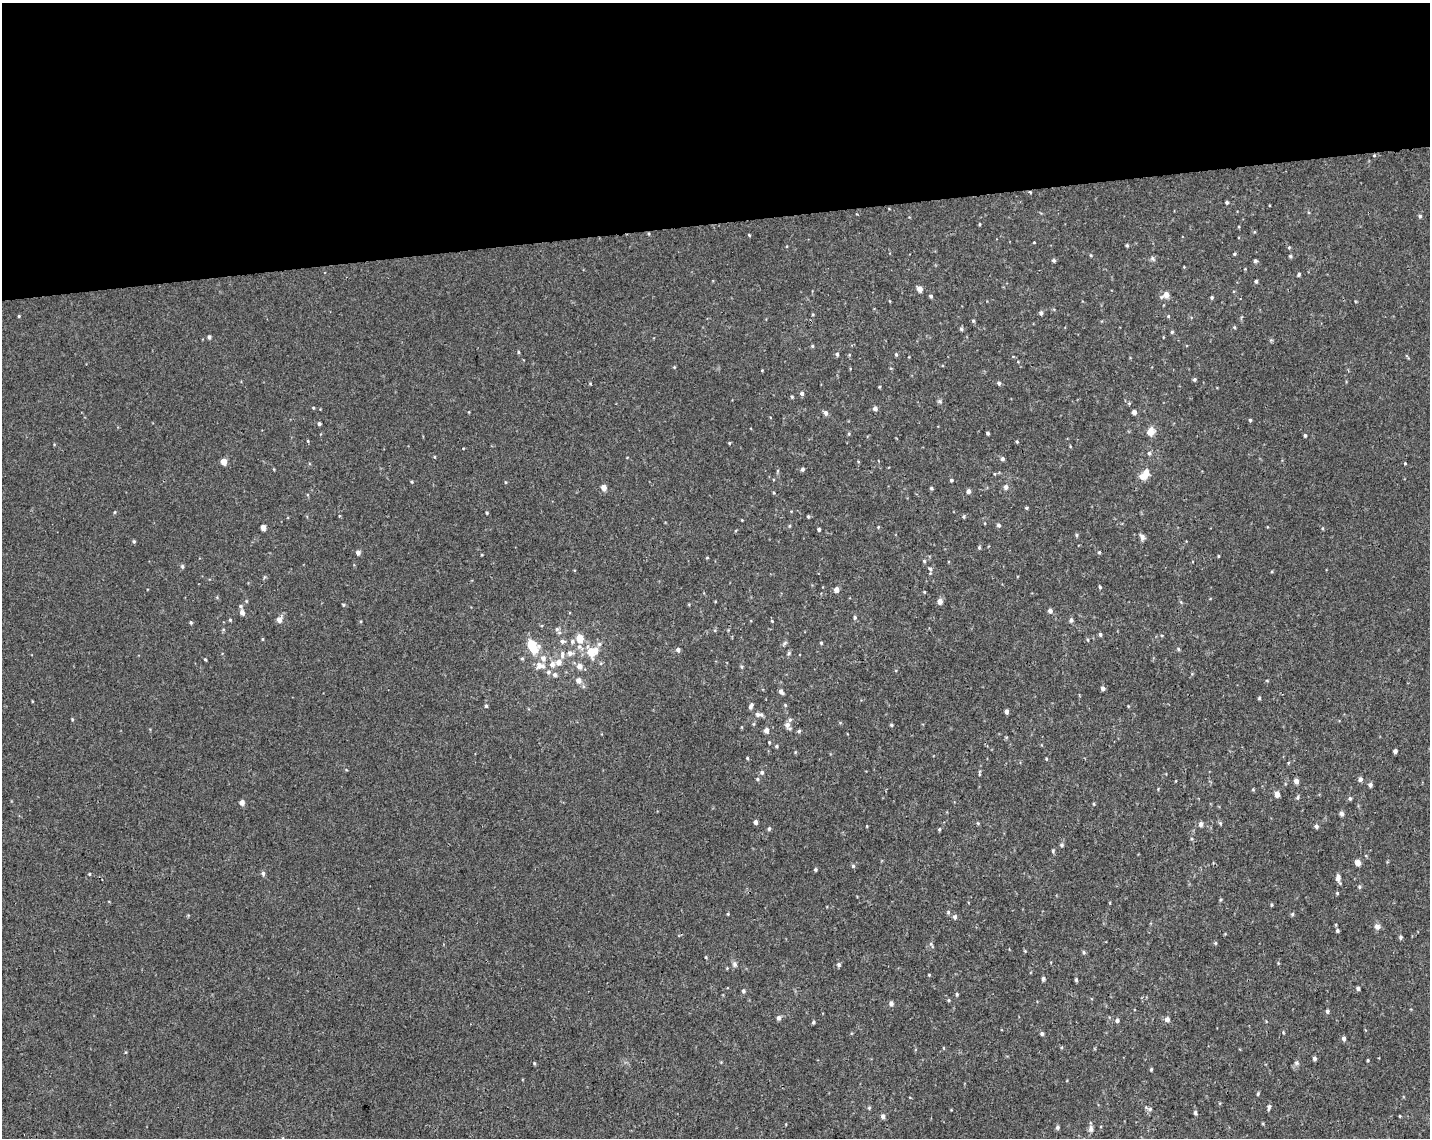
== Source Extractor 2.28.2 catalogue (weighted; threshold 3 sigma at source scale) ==
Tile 2 of 3 x 4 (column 2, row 1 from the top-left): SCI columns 1446-2873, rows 3467-4602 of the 4361 x 4660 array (HDU 1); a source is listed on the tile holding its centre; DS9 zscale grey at full resolution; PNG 1432 x 1140 px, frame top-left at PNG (2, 3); no overlay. Shown black and unused: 19% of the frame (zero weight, under 3 of 4 exposures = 5% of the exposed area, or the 3 px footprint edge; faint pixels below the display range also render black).
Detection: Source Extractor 2.28.2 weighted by HDU 2 'WHT'; one run over the whole footprint, this tile lists its part. Background 0.00155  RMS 0.004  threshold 0.018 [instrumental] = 3 sigma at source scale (4.5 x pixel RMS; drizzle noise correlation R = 1.50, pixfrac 1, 0.0396/0.0396 arcsec/px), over >= 5 px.
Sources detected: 222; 7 inside a brighter listed object's ellipse — not listed separately; the other 215 listed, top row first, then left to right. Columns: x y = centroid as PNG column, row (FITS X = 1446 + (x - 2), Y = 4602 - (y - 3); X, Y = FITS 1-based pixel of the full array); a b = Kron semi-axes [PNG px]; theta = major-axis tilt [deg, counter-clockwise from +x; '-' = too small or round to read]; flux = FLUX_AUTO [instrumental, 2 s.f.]
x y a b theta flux
1374 155 5 3 - 0.34
1030 192 4 3 - 0.36
1227 202 3 3 - 0.62
1420 216 5 4 - 0.65
979 224 4 3 - 0.36
749 235 4 3 - 0.37
1127 245 4 3 - 0.53
1289 247 4 4 - 0.39
1234 254 4 4 - 0.43
1091 255 4 3 - 0.35
1290 256 4 4 - 0.53
1152 258 6 4 -71 0.6
1054 260 6 4 -20 0.55
1255 261 4 4 - 0.76
1299 274 4 3 - 0.68
1256 281 4 3 - 0.73
920 289 5 4 - 3
1166 295 9 8 - 2.2
931 296 4 4 - 0.69
1212 298 4 4 - 0.53
1041 313 5 4 - 0.88
813 314 4 3 - 0.36
19 316 3 3 - 0.38
1168 316 4 3 - 0.37
973 321 5 4 - 0.54
1234 327 4 3 - 0.39
961 329 6 5 - 0.55
1172 332 4 4 - 0.49
209 337 4 4 - 0.95
812 346 4 4 - 0.41
518 352 5 3 - 0.4
837 354 5 4 - 0.75
896 354 5 4 - 0.53
674 367 4 4 - 0.34
762 370 4 3 - 0.29
1194 379 4 4 - 0.65
999 383 5 4 - 0.81
802 394 5 4 - 0.98
792 397 4 4 - 0.42
1129 403 5 4 - 0.46
313 408 4 3 - 0.35
875 408 5 4 - 1.3
1134 412 4 4 - 1.4
826 413 6 5 - 1.1
1250 420 5 3 - 0.41
319 424 4 3 - 0.9
1150 432 10 8 59 3.1
988 433 3 3 - 0.61
849 434 4 3 - 0.4
1305 435 4 3 - 0.56
308 441 4 3 - 0.34
1017 442 4 3 - 0.43
729 443 4 3 - 0.39
1149 453 5 5 - 0.7
435 457 4 3 - 0.32
1002 459 5 5 - 0.85
223 462 5 4 - 4.6
1405 463 3 3 - 0.3
803 469 4 4 - 0.78
1145 475 12 6 17 4.4
951 480 4 3 - 0.51
604 487 5 5 - 2.8
1006 487 6 5 - 1.2
931 488 4 3 - 0.59
968 491 5 4 - 1.3
1026 508 4 3 - 0.49
115 512 5 3 - 0.34
487 513 4 3 - 0.47
808 517 4 4 - 0.43
964 517 5 4 - 0.45
742 520 2 2 - 0.26
999 525 5 4 - 0.71
790 526 5 3 - 0.41
878 527 4 3 - 0.31
263 528 4 4 - 2.8
819 529 3 3 - 0.74
1077 535 5 3 - 0.48
1142 537 8 6 -80 1.3
134 541 5 4 - 0.53
979 547 5 4 - 0.48
1099 552 4 4 - 0.41
358 553 4 4 - 1.7
1218 556 4 3 - 0.31
707 558 4 3 - 0.32
924 561 4 4 - 0.49
182 566 6 4 90 0.6
930 569 5 4 - 0.62
1100 587 4 3 - 0.43
836 589 5 4 - 2.5
940 601 5 5 - 2.4
343 605 4 4 - 0.41
240 606 5 5 - 0.58
1050 611 5 5 - 1.3
242 612 5 4 - 1.8
855 617 5 5 - 0.64
230 620 4 3 - 0.49
279 620 5 5 - 2.2
1071 620 4 4 - 1.2
772 621 4 3 - 0.32
191 623 4 3 - 0.5
557 629 5 5 - 0.76
1100 634 5 4 - 0.69
263 639 5 3 - 0.3
580 639 6 5 - 6.8
1088 640 5 3 - 0.37
562 641 8 5 -11 1
785 643 7 4 70 0.62
821 643 4 3 - 0.43
599 644 6 5 - 0.86
532 646 14 8 -59 12
580 647 12 6 -32 2.2
1178 649 5 4 - 0.45
678 650 5 4 - 1.2
591 652 9 7 -65 7.6
570 653 9 7 -16 1.6
789 653 6 4 47 0.55
522 658 5 3 - 0.46
543 658 8 7 - 1.9
205 659 3 3 - 0.37
558 662 7 6 - 2.3
540 665 13 7 -16 3.1
579 666 6 6 - 2.3
741 667 5 4 - 0.48
555 674 6 6 - 1.1
578 680 5 5 - 2.3
1103 688 5 4 - 1.2
781 691 6 4 -55 1.2
1259 698 4 3 - 0.49
486 706 4 4 - 0.58
751 706 7 4 68 1.1
1006 711 4 4 - 1.2
758 714 6 5 - 1
787 725 9 7 -79 1.8
891 725 4 3 - 0.54
766 730 5 4 - 1.8
799 731 5 4 - 0.6
769 742 3 3 - 0.35
777 746 4 4 - 0.43
1395 751 4 4 - 1.1
747 758 4 4 - 0.37
1046 759 4 4 - 0.37
1288 763 5 3 - 0.36
762 772 6 5 - 0.84
979 773 10 3 -88 0.56
757 779 5 4 - 0.56
1360 779 5 4 - 1.2
1296 781 5 4 - 1.8
1370 785 4 4 - 1.3
1253 789 4 4 - 0.39
1277 794 5 4 - 2.5
1297 797 6 4 87 0.64
1350 798 5 5 - 0.65
242 803 5 5 - 2
1094 804 4 3 - 0.36
1341 814 4 4 - 1.6
755 822 4 4 - 1.3
1220 823 5 4 - 0.52
1201 824 5 5 - 1.3
1316 826 5 5 - 0.96
769 829 6 4 64 0.64
939 829 4 3 - 0.49
1062 845 5 4 - 0.61
1053 851 5 4 - 0.54
1358 862 5 4 - 3.3
853 866 5 4 - 0.63
815 869 4 4 - 0.6
263 873 5 5 - 0.87
89 874 4 3 - 0.36
1338 878 9 5 84 1.8
1359 887 5 4 - 0.51
1337 893 4 3 - 0.4
1220 900 5 3 - 0.42
1271 905 5 3 - 0.38
948 912 5 5 - 0.55
728 914 4 3 - 0.35
1292 914 5 4 - 0.5
955 917 6 5 - 0.97
1377 927 8 7 - 1.5
1337 931 4 4 - 0.69
1400 937 5 5 - 0.71
1215 943 5 3 - 0.43
931 944 6 4 -47 0.62
1084 952 5 4 - 0.58
706 957 4 3 - 0.32
735 964 8 7 - 1.1
839 964 6 5 - 0.66
929 975 3 3 - 0.31
1043 978 4 4 - 0.84
1076 980 4 4 - 0.58
1358 988 4 4 - 0.99
743 991 5 5 - 0.68
957 994 5 4 - 0.51
949 1000 5 3 - 0.41
891 1003 5 5 - 1.3
1327 1011 4 4 - 0.78
778 1018 5 5 - 1.2
1167 1019 5 5 - 1.6
1117 1020 5 5 - 0.93
813 1022 4 4 - 0.61
1042 1034 5 4 - 0.74
1344 1038 5 4 - 1.1
1314 1058 5 4 - 0.94
1368 1060 3 3 - 0.37
534 1063 4 3 - 0.41
1297 1063 6 6 - 0.87
1151 1069 4 3 - 0.46
1258 1094 5 3 - 0.47
1269 1107 7 4 69 0.86
869 1108 5 4 - 0.48
1150 1109 5 5 - 0.79
1195 1113 5 4 - 0.74
883 1116 6 5 - 1.2
1400 1116 4 3 - 0.28
1057 1127 5 5 - 0.79
1091 1129 8 6 -88 1.5
Overlapping masked pixels (flux is a lower limit): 1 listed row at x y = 1030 192
Unlisted compact peaks at least as high as the median listed source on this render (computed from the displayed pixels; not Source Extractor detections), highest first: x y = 940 401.